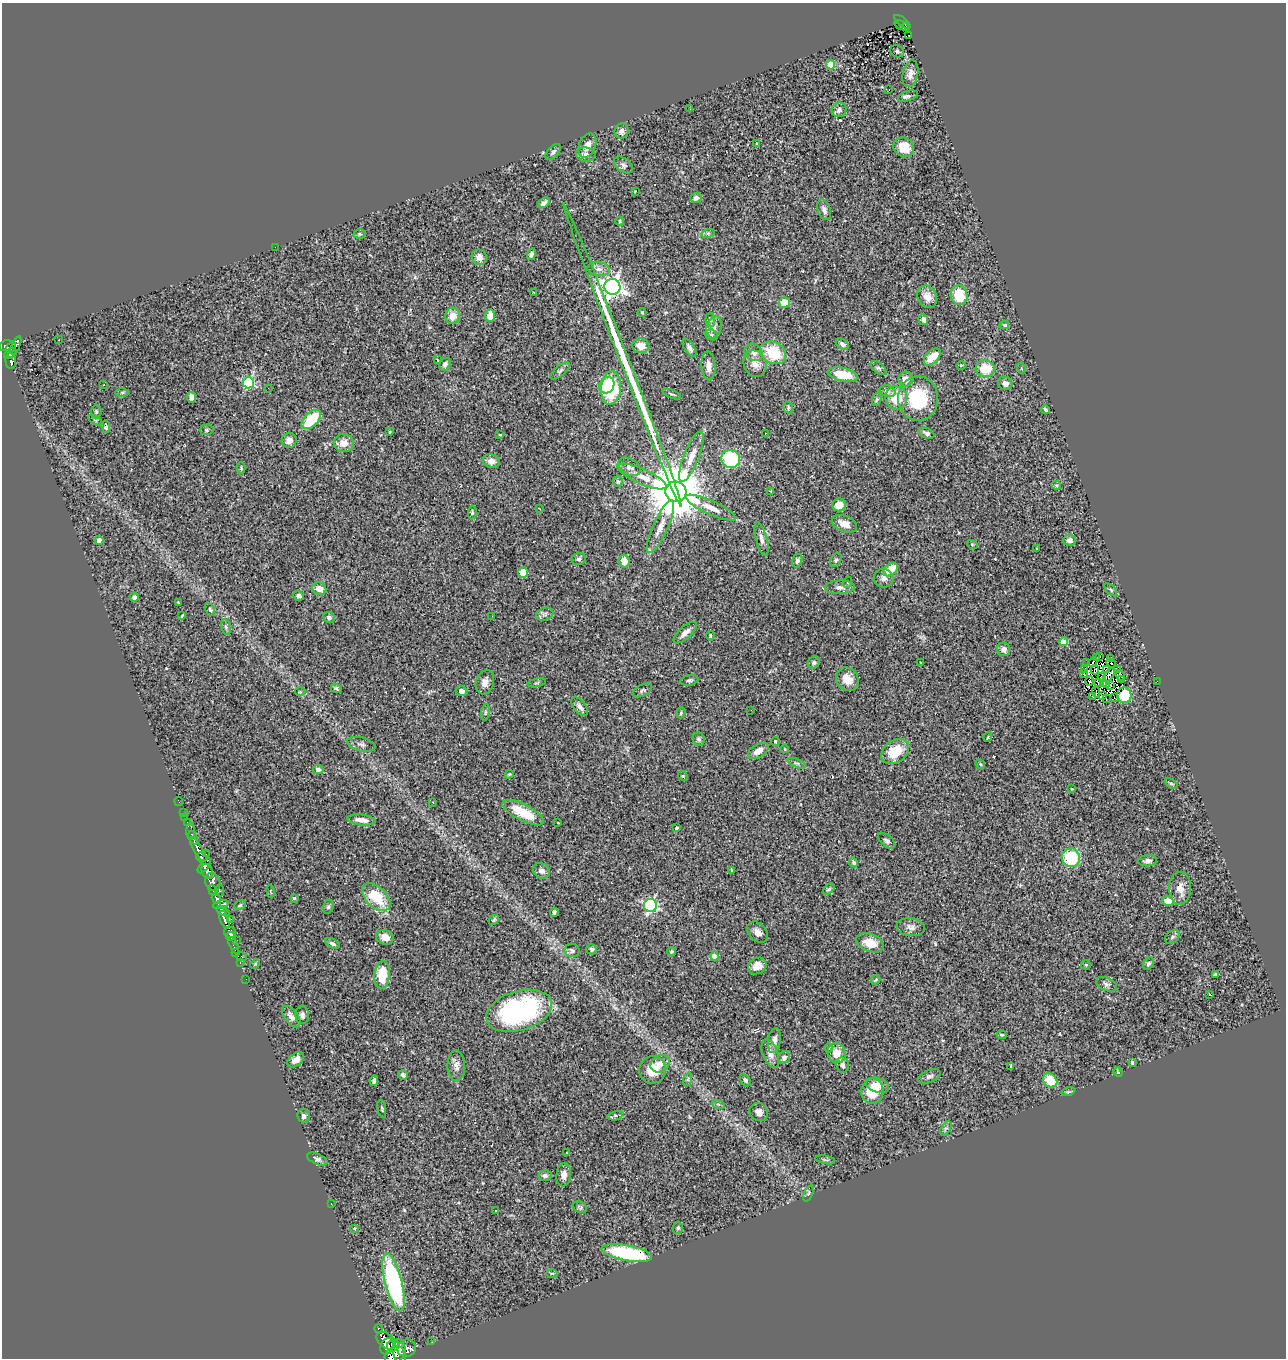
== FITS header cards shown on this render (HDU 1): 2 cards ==
NAXIS1  =                 1284
NAXIS2  =                 1356

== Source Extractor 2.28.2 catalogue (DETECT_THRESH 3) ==
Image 1284 x 1356 px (HDU 1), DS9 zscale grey, 1 PNG px = 1 image px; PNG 1288 x 1360 px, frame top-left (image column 1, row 1356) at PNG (2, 3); each listed source drawn as its Kron ellipse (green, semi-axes under 4 px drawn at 4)
Background 0.66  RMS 0.059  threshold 0.177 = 3 sigma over >= 5 px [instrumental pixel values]
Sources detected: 321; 7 with non-positive FLUX_AUTO (blend fragments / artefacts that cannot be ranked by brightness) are neither listed nor drawn; the other 314 listed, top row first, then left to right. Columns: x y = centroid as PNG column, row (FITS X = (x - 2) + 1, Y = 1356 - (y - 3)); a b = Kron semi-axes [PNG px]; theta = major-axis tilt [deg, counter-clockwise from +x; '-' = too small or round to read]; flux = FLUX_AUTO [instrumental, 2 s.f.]
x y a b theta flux
902 22 10 2 -37 12
899 24 3 2 - 12
902 26 8 3 -21 30
909 35 2 2 - 2
897 51 7 5 -26 8.1
831 65 5 4 - 100
910 74 13 7 78 23
889 90 3 2 - 8.8
908 96 10 5 17 11
690 109 3 3 - 4.6
839 110 7 7 - 12
622 131 8 7 - 18
757 144 3 2 - 3
587 146 13 8 68 30
904 147 11 9 -33 80
553 152 9 5 49 11
586 155 10 7 -8 16
623 165 11 6 -35 11
635 191 2 2 - 2.3
696 198 5 5 - 14
544 203 7 4 36 14
824 210 11 6 -72 16
620 221 4 3 - 4.5
708 233 7 4 18 7.7
360 234 6 5 - 5.7
275 247 2 2 - 13
531 254 6 4 72 9.8
479 257 8 7 - 25
599 269 11 7 -9 21
612 287 8 7 - 2400
534 293 4 2 - 2.3
959 295 10 8 -75 130
927 297 12 9 -60 40
784 303 6 5 - 61
642 312 4 4 - 4.2
452 316 8 7 - 46
490 316 6 5 - 52
710 320 7 5 -84 8.7
923 320 5 5 - 11
1004 325 5 3 - 5.2
714 327 11 7 76 21
711 335 7 5 -21 7.3
59 340 2 2 - 2
842 344 7 5 -33 11
6 346 7 5 24 150
641 346 8 7 - 38
11 347 6 3 54 140
15 347 11 3 63 170
689 348 10 5 -57 15
754 352 10 8 -41 23
773 353 14 10 -32 150
10 354 6 4 41 130
623 355 162 4 -69 510
932 357 10 6 46 71
437 360 3 2 - 2.9
11 361 8 5 -84 90
445 364 7 5 63 12
755 364 14 11 -68 36
961 365 5 3 - 3.6
709 366 14 7 -86 30
879 368 9 5 -37 8.5
1021 368 5 3 - 3.1
985 369 10 8 -11 88
560 371 12 5 40 11
843 375 15 7 -11 78
906 379 7 7 - 34
248 383 5 5 - 440
1005 383 7 6 - 16
104 385 3 2 - 4.6
607 385 8 7 - 120
268 388 2 2 - 2.6
611 388 17 10 84 230
888 391 8 5 -18 13
122 392 6 4 0 6.4
672 394 9 3 -23 5.9
191 397 5 4 - 25
896 398 11 10 - 85
877 399 7 4 73 5.2
918 399 22 20 90 230
788 408 6 4 -73 5.9
1046 410 4 3 - 5.8
96 412 6 5 - 7
95 420 7 3 -31 4.7
311 420 12 7 44 150
106 426 6 3 -85 12
207 430 7 5 2 6.4
389 431 3 3 - 5
765 433 2 2 - 3.2
926 433 8 5 -23 12
500 435 3 3 - 3.1
289 440 8 7 - 22
344 443 10 9 - 37
691 457 27 7 68 52
731 459 9 9 - 260
491 461 9 6 -12 24
629 467 12 8 -32 20
241 468 6 3 -90 4.2
642 476 26 7 -24 49
618 482 5 5 - 6.5
1056 485 5 4 - 4.7
771 491 3 2 - 2.4
676 492 10 10 - 32000
839 505 7 6 - 33
539 508 4 2 - 1.8
711 508 27 7 -24 48
472 512 7 4 85 5.8
844 524 13 8 -22 36
660 527 29 7 66 51
761 539 17 5 -75 20
99 540 4 4 - 28
1070 540 6 5 - 19
972 544 5 3 - 3.6
1037 549 3 2 - 4.1
579 559 7 6 - 12
836 560 7 5 59 8.5
624 561 6 5 - 48
797 561 7 5 73 9.6
890 570 8 5 35 83
523 573 5 5 - 66
884 578 10 9 - 23
848 582 5 3 - 4.5
840 587 15 6 1 20
319 589 7 6 - 36
1111 590 8 4 -46 6.5
299 596 5 5 - 15
134 597 4 4 - 12
178 602 4 2 - 2.6
210 610 7 4 -63 7
545 614 9 6 17 10
182 616 3 2 - 5.4
492 616 2 2 - 1.9
329 617 6 5 - 12
226 627 8 4 -76 7.8
685 633 14 6 42 25
710 636 4 3 - 4.5
1063 642 4 4 - 61
1004 649 7 6 - 20
1100 657 3 2 - 4.7
1096 658 3 3 - 14
1110 658 3 2 - 7.8
814 662 6 5 - 7.9
1093 662 4 2 - 3.8
921 663 3 2 - 2.7
1087 663 3 2 - 3.8
1111 663 5 2 - 11
1085 669 3 2 - 3.1
1107 669 3 2 - 2.5
1095 670 4 3 - 0.61
1118 670 3 3 - 4
1083 674 3 2 - 10
1109 675 8 4 53 0.58
1120 675 5 3 - 4.7
1101 677 4 2 - 3.4
847 679 12 10 -57 49
689 680 9 5 14 8.8
1122 680 2 2 - 2.5
1089 681 5 3 - 7.1
1157 681 2 2 - 44
485 682 12 9 74 28
1098 682 4 2 - 6.3
537 683 9 3 11 5.3
1103 684 4 3 - 1.8
1107 685 3 2 - 2.2
1110 686 3 2 - 3.4
336 688 6 4 -21 6.9
642 690 10 5 28 9.2
461 691 5 5 - 23
300 692 5 3 - 4
1096 692 5 2 - 1.2
1102 695 4 2 - 5.4
1124 695 8 7 - 83
1093 696 3 2 - 5.9
1114 698 3 2 - 5.3
1106 699 3 2 - 2
580 707 11 6 -51 19
751 710 2 2 - 1.9
485 712 8 4 82 8.2
681 713 6 4 70 5.5
988 737 5 3 - 3.1
699 739 7 5 -70 9.9
775 741 4 4 - 9.9
361 744 15 7 -13 17
785 749 4 2 - 2.7
758 751 11 6 30 31
895 751 15 11 36 110
797 763 9 3 -22 8.4
980 764 5 4 - 3.9
318 769 5 4 - 20
509 774 4 3 - 3.6
683 776 5 4 - 5
1171 783 7 4 -30 6.3
1072 789 4 3 - 2.6
179 801 4 2 - 11
433 802 3 3 - 7.9
183 813 3 2 - 4.2
523 813 23 8 -27 110
185 818 2 2 - 5.9
362 820 14 5 -6 33
187 822 3 3 - 27
558 823 3 2 - 2.5
677 828 4 3 - 12
191 831 9 4 90 62
193 838 7 3 -69 110
887 841 10 5 -40 10
198 849 14 4 -58 460
206 854 2 2 - 2.5
201 857 5 4 - 310
1071 858 9 9 - 180
1148 861 9 5 6 15
853 862 5 3 - 7.6
204 866 9 4 51 320
731 870 4 2 - 2.7
207 871 8 5 -68 560
541 871 8 7 - 24
213 882 9 7 -62 420
1180 888 16 11 89 40
829 889 7 4 39 7
213 890 6 3 -71 120
220 890 6 3 -80 35
271 891 6 3 -81 3.8
376 897 17 10 -44 140
216 898 6 4 -73 220
294 898 3 3 - 4.1
1168 901 6 5 - 37
221 904 8 4 12 190
240 905 7 4 29 5.8
650 905 6 6 - 740
328 907 7 5 74 8.5
223 911 7 4 -32 170
554 912 4 3 - 6.3
231 919 4 3 - 4.6
224 920 9 3 -70 220
494 920 5 3 - 5.7
911 927 14 9 -7 22
230 932 6 5 - 430
758 932 12 8 -47 27
231 936 4 4 - 180
385 937 9 7 -17 29
1172 937 8 6 41 9.8
236 940 3 2 - 4.9
332 943 8 4 -28 10
870 943 14 9 -20 62
234 945 9 3 -66 28
592 949 5 5 - 9
572 950 7 6 - 11
236 952 4 2 - 13
671 952 4 4 - 5.3
714 956 4 4 - 56
241 957 5 3 - 36
240 962 3 2 - 7.1
255 964 5 4 - 4
1149 964 7 5 55 9.5
1086 965 5 4 - 4.1
757 966 10 7 31 34
1215 974 3 3 - 5.2
382 975 14 8 84 100
246 979 2 2 - 6.1
876 980 5 3 - 5.2
1107 984 11 6 -22 13
1209 995 3 2 - 15
519 1011 34 19 16 640
302 1015 9 6 -89 13
291 1017 12 6 -53 20
1002 1035 5 3 - 4.3
774 1040 13 6 81 26
829 1048 4 3 - 2.8
770 1053 15 7 -70 33
836 1053 10 9 - 55
784 1057 6 5 - 14
296 1060 9 6 38 28
1132 1062 4 3 - 5
660 1064 10 8 31 28
842 1065 8 6 -80 18
456 1066 15 9 -88 24
1011 1066 3 2 - 2.8
653 1070 14 13 - 84
1118 1072 5 4 - 4
403 1075 5 4 - 9.3
929 1076 11 6 22 14
688 1079 7 4 71 7.5
745 1080 7 4 -57 8.8
1050 1080 8 6 -46 96
374 1081 5 4 - 12
878 1085 11 7 -17 33
872 1091 13 11 86 110
1068 1092 7 4 18 5.2
718 1104 7 4 -19 6.6
382 1109 9 2 -81 4.6
759 1112 10 8 -37 23
303 1116 7 6 - 11
615 1116 8 4 11 8.4
946 1128 8 4 58 8.9
567 1153 3 3 - 8
317 1159 11 5 -24 12
825 1160 10 3 -11 5.6
564 1175 11 7 83 29
545 1176 6 5 - 9.7
808 1193 8 4 67 6.6
331 1204 2 2 - 29
580 1207 7 5 -28 7.3
495 1210 3 2 - 4.6
355 1228 4 4 - 4.3
678 1228 6 5 - 6.1
627 1253 25 8 -10 370
552 1273 5 3 - 3.9
394 1283 29 8 -76 720
378 1328 4 3 - 36
386 1341 11 7 -39 960
432 1342 3 2 - 5.5
387 1346 8 6 65 540
393 1346 6 5 - 520
407 1348 9 8 - 470
399 1351 12 6 -80 1200
394 1355 10 8 30 1400
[7 non-positive-flux detections neither listed nor drawn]